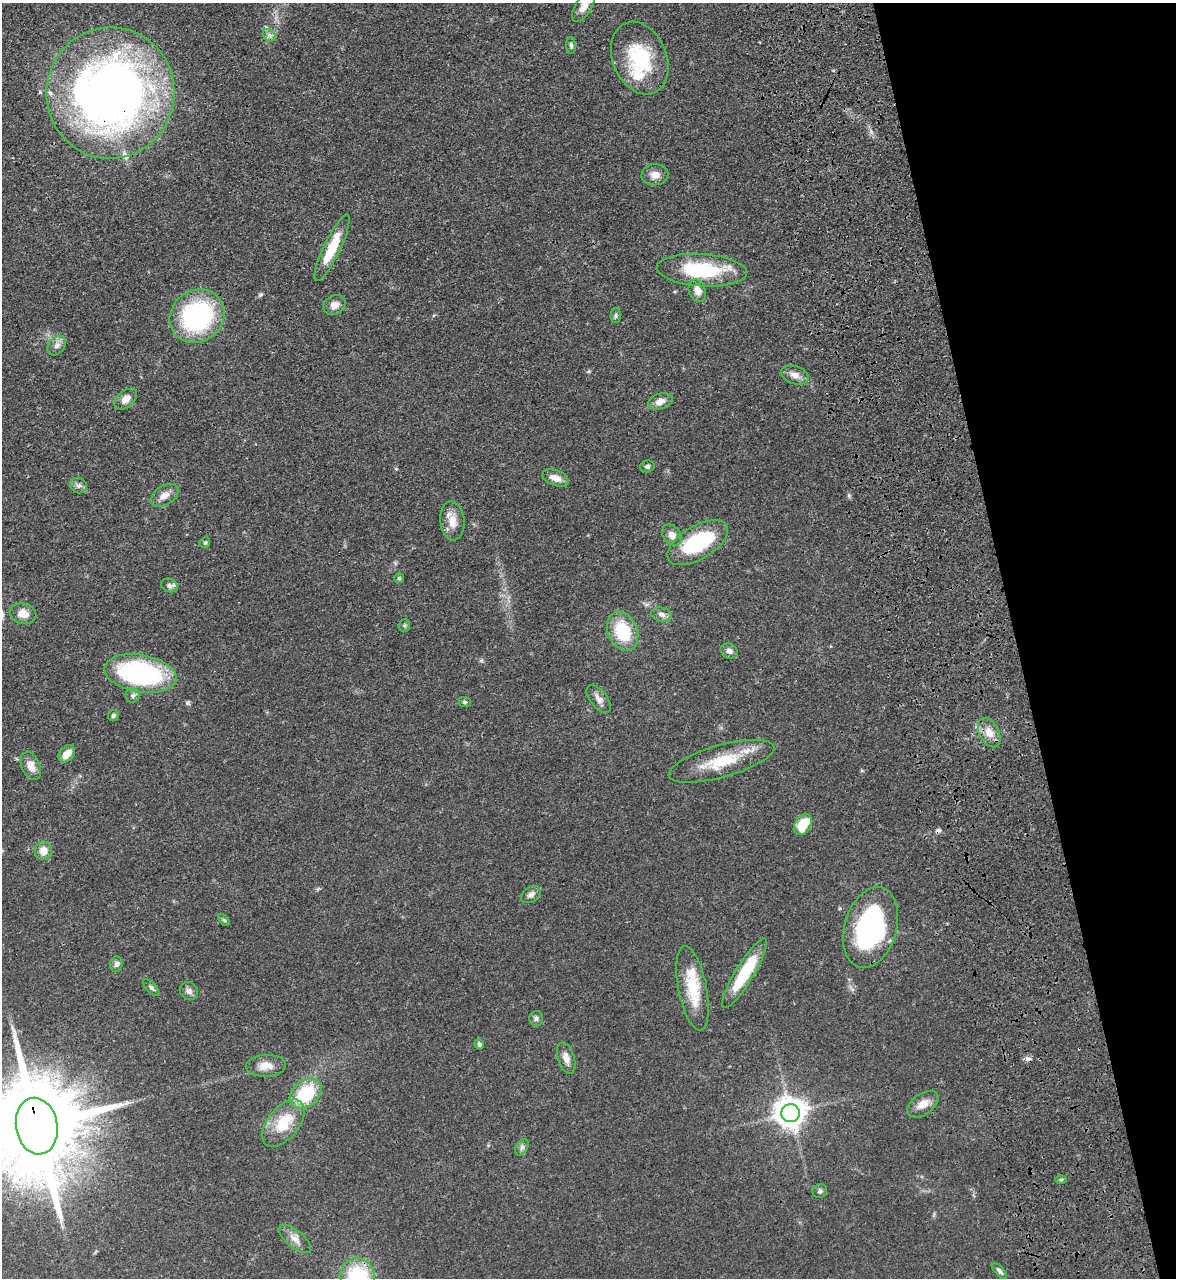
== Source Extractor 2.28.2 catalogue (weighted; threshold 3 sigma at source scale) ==
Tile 12 of 4 x 4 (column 4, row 3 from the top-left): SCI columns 3955-5128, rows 1452-2727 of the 5334 x 5453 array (HDU 1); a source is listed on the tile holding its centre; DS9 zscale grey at full resolution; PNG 1178 x 1280 px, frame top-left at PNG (2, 3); each listed source drawn as its Kron ellipse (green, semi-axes under 4 px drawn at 4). Shown black and unused: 14% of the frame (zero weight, under 3 of 4 exposures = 11% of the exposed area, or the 3 px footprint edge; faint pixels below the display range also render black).
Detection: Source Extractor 2.28.2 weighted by HDU 2 'WHT'; one run over the whole footprint, this tile lists its part. Background 0.0519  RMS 0.0042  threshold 0.0187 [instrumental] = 3 sigma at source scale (4.5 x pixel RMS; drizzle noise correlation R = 1.50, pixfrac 1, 0.05/0.05 arcsec/px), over >= 5 px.
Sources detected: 72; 2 cosmic-ray / hot-pixel residue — neither listed nor drawn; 5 inside a brighter listed object's ellipse — not listed separately; the other 65 listed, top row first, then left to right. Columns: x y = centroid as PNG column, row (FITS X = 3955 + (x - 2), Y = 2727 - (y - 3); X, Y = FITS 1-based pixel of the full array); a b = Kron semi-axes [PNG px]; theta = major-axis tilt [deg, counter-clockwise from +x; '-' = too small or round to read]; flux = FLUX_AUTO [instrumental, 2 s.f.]
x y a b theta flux
584 6 18 8 59 3.4
269 35 7 5 -44 1.2
571 46 8 4 -89 0.84
640 58 38 27 -68 26
110 93 66 64 80 280
655 175 13 10 4 3.2
332 248 36 8 65 14
702 270 45 16 -4 30
697 291 11 8 -72 3.4
334 305 12 9 29 2.9
616 315 7 5 89 0.77
197 316 28 25 39 59
57 346 11 8 49 2.2
795 375 14 9 -18 3
126 399 13 8 40 3.3
660 401 12 7 17 3.3
647 466 7 6 - 0.98
555 478 14 7 -20 3.4
78 486 9 7 -25 1.5
165 495 15 9 32 3.1
452 521 19 12 -84 5.3
672 535 12 8 -53 2.9
205 543 5 5 - 0.78
698 543 34 16 31 31
399 578 5 5 - 0.51
169 585 8 6 -24 1.3
23 614 13 10 -13 4.4
662 614 10 7 -14 1.9
404 625 6 5 - 0.71
623 631 20 14 -67 18
729 651 9 7 -24 1.8
140 673 36 18 -10 65
133 696 7 7 - 1.2
599 699 16 8 -52 2.5
465 702 6 5 - 0.73
113 716 5 5 - 0.8
989 732 16 9 -63 4.6
67 754 10 7 48 4.5
721 761 55 16 16 18
31 766 15 9 -67 3.8
803 825 11 7 59 11
43 851 9 8 - 3.8
531 895 11 7 32 1.8
224 920 7 4 -45 0.63
871 927 41 26 74 66
116 964 8 6 86 1.3
744 973 40 9 59 19
151 988 10 5 -46 1.1
692 988 43 14 -79 15
189 991 9 8 - 1.6
536 1018 7 7 - 1.1
479 1044 5 4 - 0.92
566 1058 16 8 -73 3
266 1066 20 11 2 4.9
306 1094 17 13 42 22
923 1104 17 10 36 4.3
790 1113 9 9 - 620
283 1123 27 15 51 14
37 1126 28 20 -80 9700
522 1147 9 5 60 1.3
1061 1180 6 4 1 0.56
820 1191 7 6 - 1
295 1239 19 8 -40 3.2
999 1271 10 4 -47 1.2
358 1277 19 17 -68 30
Overlapping masked pixels (flux is a lower limit): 2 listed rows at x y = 110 93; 37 1126
Isophote crosses this tile's border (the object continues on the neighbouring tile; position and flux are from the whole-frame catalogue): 3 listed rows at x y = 584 6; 37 1126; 358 1277